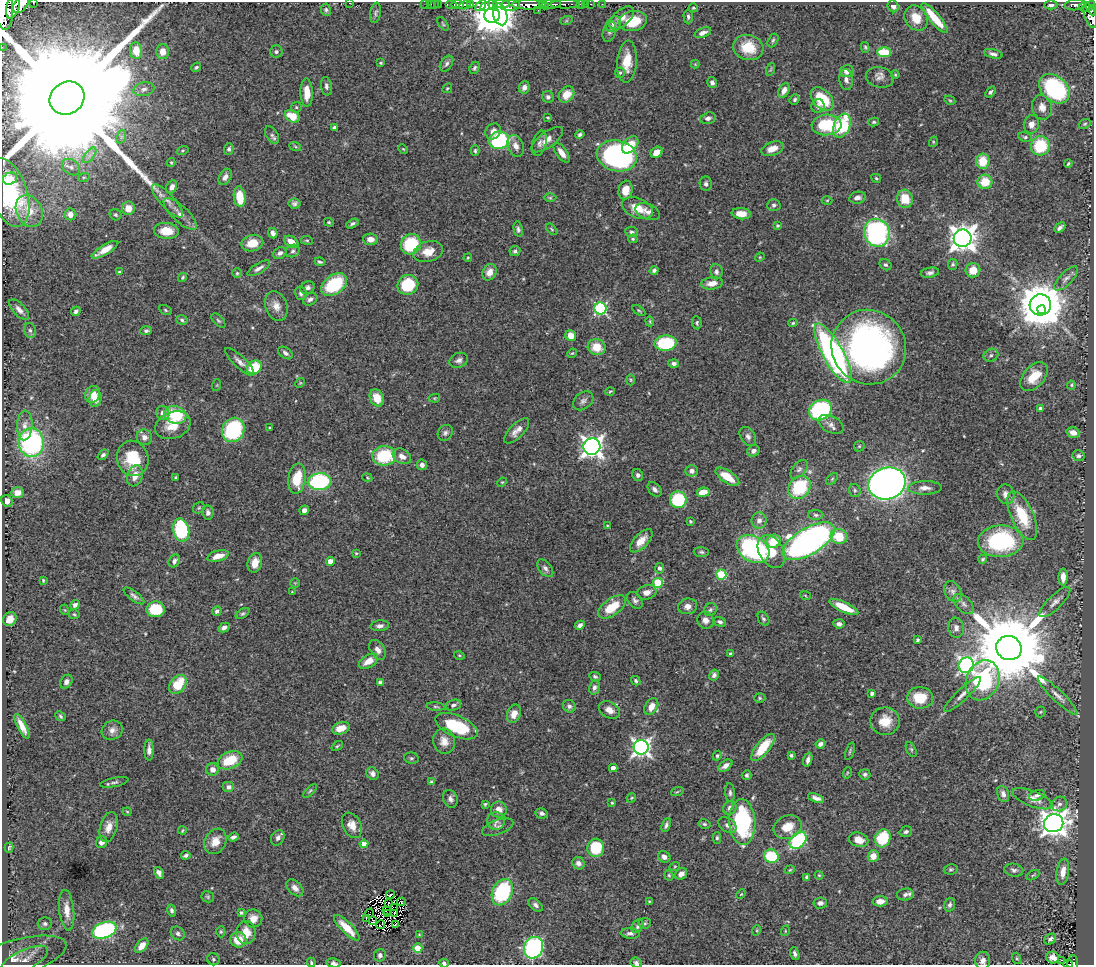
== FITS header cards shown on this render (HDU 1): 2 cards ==
NAXIS1  =                 1092
NAXIS2  =                  963

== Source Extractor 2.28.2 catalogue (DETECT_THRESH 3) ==
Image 1092 x 963 px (HDU 1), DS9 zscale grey, 1 PNG px = 1 image px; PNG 1096 x 967 px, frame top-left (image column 1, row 963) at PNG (2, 2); each listed source drawn as its Kron ellipse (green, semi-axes under 4 px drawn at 4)
Background 0.726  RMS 0.02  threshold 0.0605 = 3 sigma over >= 5 px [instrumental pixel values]
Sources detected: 515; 2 with non-positive FLUX_AUTO (blend fragments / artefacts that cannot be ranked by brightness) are neither listed nor drawn; of the other 513, the 500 brightest by FLUX_AUTO listed and drawn (13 fainter detections omitted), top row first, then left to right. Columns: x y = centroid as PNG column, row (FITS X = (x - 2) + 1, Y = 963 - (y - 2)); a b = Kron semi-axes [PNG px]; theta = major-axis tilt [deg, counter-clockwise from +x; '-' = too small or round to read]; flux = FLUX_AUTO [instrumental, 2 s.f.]
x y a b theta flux
34 2 3 2 - 16
349 3 2 2 - 99
21 4 10 6 53 770
425 4 2 2 - 8.6
431 4 2 2 - 5.9
435 4 3 2 - 8.2
438 4 3 2 - 2.7
451 4 6 3 0 120
470 4 4 3 - 91
501 4 8 3 0 270
551 4 10 3 3 170
565 4 14 3 0 130
580 4 3 2 - 22
585 4 2 2 - 3
591 4 3 2 - 9.2
602 4 2 2 - 5.1
457 5 6 3 0 170
465 5 6 3 25 100
481 5 6 4 41 170
493 5 6 3 -53 190
511 5 9 6 10 270
529 5 17 4 1 410
544 5 5 4 - 100
1051 5 6 4 -1 5.7
1075 5 10 5 6 170
13 6 13 6 75 770
485 6 5 4 - 120
893 6 6 5 - 5.1
1090 6 5 4 - 330
1085 7 5 5 - 270
693 8 4 3 - 1.6
4 9 20 9 -87 1700
326 10 6 5 - 2.6
538 10 2 2 - 5.6
1093 10 5 2 - 110
376 13 10 5 80 3.5
500 14 11 7 -74 720
492 15 8 7 - 3500
1090 15 13 5 -72 450
688 17 7 4 -88 3
622 18 15 8 41 12
916 18 13 11 -54 21
935 18 19 5 -50 39
566 21 6 4 18 2
633 21 14 10 9 44
443 24 8 3 -55 1.8
614 24 8 7 - 5.9
609 32 11 6 74 4
703 33 9 4 19 6.2
773 40 7 4 62 2.2
2 47 2 2 - 3.3
748 47 15 12 -14 34
865 47 5 4 - 1.9
136 51 8 6 -85 23
163 52 7 6 - 12
276 52 6 6 - 3.4
884 52 7 5 -3 46
993 54 9 4 -15 4.9
627 61 21 10 85 28
381 63 3 3 - 1.5
446 64 9 5 57 3.9
695 64 4 4 - 1.2
196 67 5 4 - 2.2
474 68 6 4 66 2.5
771 69 7 4 71 2.2
847 71 7 6 - 8.9
620 73 5 5 - 2.5
895 75 4 3 - 1.5
880 77 14 10 -12 8.3
846 80 10 6 -84 6.2
712 82 5 5 - 4.9
326 86 9 5 -80 4.6
524 87 6 5 - 6.3
447 88 5 4 - 1.7
144 89 10 6 12 6.3
1054 89 17 12 -41 170
784 90 7 5 62 9.6
990 92 6 4 50 2.9
307 93 14 6 -89 18
566 95 9 7 49 19
548 97 6 5 - 4.7
67 98 18 16 35 160000
822 99 14 9 -46 55
795 100 5 4 - 2.9
950 100 5 4 - 1.5
818 106 7 6 - 5.2
296 107 5 5 - 2
1042 107 12 10 -77 11
292 116 8 5 -28 27
548 118 3 2 - 1.3
708 118 8 5 15 4.3
874 122 5 4 - 2
1031 124 9 7 79 8.3
1085 124 6 4 22 1.8
826 125 15 10 4 62
842 126 12 8 65 92
334 127 3 3 - 2.2
493 131 8 7 - 8
272 135 10 6 -58 4
580 135 5 4 - 3
121 137 7 4 71 3.3
1025 137 7 4 -9 2.3
499 140 10 8 7 130
547 140 19 7 36 11
933 142 5 3 - 1.4
539 143 13 7 75 5.8
630 145 10 6 49 31
295 146 6 4 -20 2
516 146 11 8 -68 9.4
1040 146 10 9 - 57
229 149 5 4 - 3.2
403 149 5 3 - 1.3
772 149 11 6 20 13
183 150 6 3 19 1.5
475 151 5 4 - 1.9
657 152 6 5 - 15
562 153 11 5 -55 11
90 155 9 4 52 5.4
617 156 20 15 -14 310
983 161 7 6 - 29
171 162 4 4 - 1.3
1068 164 4 3 - 1.8
71 167 10 7 -36 6.1
84 177 6 3 18 1.8
225 177 9 5 61 5.8
876 178 5 3 - 1.6
10 179 7 6 - 7.3
985 182 7 7 - 26
706 184 7 6 - 4.1
172 187 7 5 61 6.8
626 190 9 7 78 18
9 192 36 18 -71 98
240 197 10 6 -83 32
550 198 6 4 0 1.8
857 198 8 6 10 5.8
905 199 9 8 - 26
827 200 5 3 - 1.2
167 201 21 7 -47 10
294 203 6 5 - 3.5
774 205 7 6 - 3.3
128 208 7 6 - 15
637 208 16 10 -23 22
29 211 16 12 -64 22
648 212 13 7 -21 7.1
70 214 6 6 - 8.6
180 214 21 8 -43 12
741 214 10 5 -6 14
116 215 6 5 - 2.3
329 222 5 4 - 1.8
352 224 6 4 28 3
778 226 4 4 - 2.2
1060 228 6 3 42 3.9
518 229 8 4 -78 3.5
552 229 7 4 -46 1.7
166 231 12 8 -6 26
632 232 6 5 - 3.3
273 233 5 4 - 5.4
877 233 14 12 -67 250
963 238 9 8 - 1500
370 239 7 5 -2 9.7
633 239 5 3 - 1.8
307 240 6 3 -8 1.6
291 242 8 5 -35 16
252 243 11 8 11 18
411 244 10 10 - 90
105 250 15 5 31 16
293 251 7 6 - 3.4
515 251 5 5 - 3.3
428 252 15 10 18 18
280 253 7 5 30 4.2
760 257 5 4 - 1.3
468 258 4 3 - 1.4
320 262 5 3 - 2.6
953 264 5 4 - 2.6
886 265 6 5 - 2.8
259 268 13 5 31 6
654 270 5 4 - 3.2
973 270 7 7 - 20
119 272 4 4 - 1.6
489 272 8 7 - 11
716 272 8 6 -85 4.1
237 273 5 4 - 2
930 273 9 5 10 4.1
183 277 5 4 - 1.9
1066 278 15 6 46 7
712 283 11 6 8 12
334 285 14 9 35 86
408 285 10 9 - 51
307 288 7 6 - 5.4
301 293 7 5 -77 4
310 299 7 5 33 4.9
1040 305 11 10 - 5200
276 306 15 11 -70 13
600 309 6 6 - 210
19 310 13 6 -48 7.6
166 310 7 4 -29 2
639 310 7 4 -34 2
1042 310 4 4 - 900
76 311 5 4 - 3.6
182 320 6 4 -19 2.5
218 321 9 4 -48 2.5
650 321 5 4 - 1.7
697 323 6 4 -85 2.3
793 323 5 4 - 1.8
30 330 7 6 - 3.7
146 331 6 4 3 3.2
571 336 5 5 - 15
665 343 11 8 4 100
597 347 9 8 - 25
869 347 38 36 -45 540
285 353 8 5 -36 4.3
572 353 5 4 - 1.5
833 353 33 10 -61 400
991 355 8 6 26 4.2
459 360 9 7 25 5.6
240 362 19 6 -43 7.2
674 364 5 4 - 4.5
254 367 8 6 35 47
1034 377 17 10 47 25
631 380 5 3 - 1.4
300 383 5 4 - 1.2
217 385 6 4 71 1.5
1071 385 4 4 - 1.4
610 391 4 3 - 1.3
93 394 8 7 - 17
377 398 9 6 -62 20
435 398 5 4 - 1.6
95 399 9 6 82 12
583 401 11 8 38 5.5
1040 408 3 3 - 3.6
820 410 12 9 32 200
163 413 7 6 - 7
175 415 11 8 -17 60
831 424 13 8 -26 7.6
25 425 15 8 87 10
173 425 18 13 21 25
270 428 3 3 - 1.8
233 430 12 11 - 110
517 431 16 7 45 9.1
445 433 8 7 - 4.3
1073 433 6 5 - 7.5
748 436 10 7 -57 5.6
144 437 8 7 - 7.8
31 442 14 12 -86 240
859 446 6 5 - 1.9
592 447 8 8 - 810
753 451 6 5 - 5.7
103 455 6 4 41 3.3
384 456 12 9 10 71
402 456 10 7 -30 9.4
1078 456 6 5 - 3.4
133 458 18 15 -71 51
422 465 5 5 - 6.3
799 469 11 6 48 5
692 471 6 5 - 5.9
638 475 6 5 - 3.5
135 476 11 7 71 13
175 477 3 2 - 1.3
727 477 13 6 -34 25
367 478 5 4 - 1.5
297 479 15 8 82 37
832 479 7 4 46 2.4
320 482 12 8 4 150
502 482 5 4 - 1.4
887 483 19 15 18 1100
799 487 12 10 48 84
925 488 17 6 1 9.6
655 489 8 5 -47 4.8
855 490 6 6 - 3
703 492 6 4 11 17
18 493 6 5 - 10
1006 494 10 8 -71 7.8
678 500 8 8 - 81
7 501 6 5 - 9.6
199 508 6 5 - 1.9
304 510 5 4 - 5.6
208 513 7 5 -81 5.7
816 515 7 5 -2 2.9
1022 516 26 11 -65 53
759 520 8 7 - 6.9
690 521 3 3 - 1.6
607 526 3 3 - 1.1
181 530 11 8 -79 140
839 537 8 7 - 37
641 541 15 7 46 15
774 541 7 6 - 39
809 541 29 13 31 820
1001 541 23 16 3 160
753 549 17 12 -30 210
771 551 17 12 -59 33
701 552 7 5 -2 2.7
356 553 4 4 - 1.4
218 556 11 5 15 14
983 559 4 3 - 1.9
174 561 7 5 55 4.9
330 561 4 4 - 14
255 563 10 7 74 14
545 568 10 6 -51 5
659 568 5 4 - 3.6
721 575 5 5 - 79
1063 577 8 4 88 9.6
43 580 4 3 - 1.6
295 583 4 4 - 1.2
658 583 5 5 - 76
292 592 3 3 - 1.2
647 592 10 7 15 9.5
953 592 11 8 -65 6.7
805 595 5 3 - 1.3
134 596 12 5 -37 4.6
635 600 9 6 -50 4.6
1055 602 20 7 44 8.9
964 604 12 7 -44 5.9
75 605 5 4 - 4.7
688 606 9 8 - 8.9
612 607 16 8 37 35
844 607 16 5 -25 33
156 609 9 8 - 56
65 610 5 3 - 1.2
710 610 7 6 - 3.5
217 611 5 4 - 3.8
74 614 5 5 - 1.9
243 614 7 4 33 2.5
10 619 7 6 - 10
763 619 8 5 -60 3.1
705 620 9 8 - 7.8
720 622 6 4 -14 3.9
839 624 5 4 - 4.9
580 625 5 4 - 4.7
380 626 9 5 7 5.2
224 628 6 4 29 4.5
956 628 10 8 -81 6.7
917 640 4 3 - 2.7
1009 648 13 12 - 23000
378 650 11 7 -56 7.8
730 654 4 3 - 2.7
459 655 5 3 - 1.5
368 661 10 6 31 17
966 665 8 7 - 380
714 675 5 4 - 3.8
595 676 6 4 -23 2.3
983 680 20 16 68 220
636 681 5 4 - 2.3
66 682 7 5 52 5.7
380 682 4 3 - 3.4
178 684 11 7 51 42
594 687 7 5 76 4.6
872 693 4 3 - 4.2
962 694 25 5 43 11
1058 696 27 5 -44 10
760 698 5 4 - 2.1
920 698 13 11 -3 37
453 705 8 5 18 3.7
569 706 7 6 - 4.5
436 707 9 3 -5 2.2
651 707 9 6 61 14
609 710 11 8 -29 12
1040 712 5 5 - 1.9
514 714 9 6 68 12
61 716 5 4 - 2.3
885 721 14 14 - 24
22 726 14 4 -63 12
456 726 22 10 -23 73
341 728 9 6 18 19
112 730 11 9 26 8
444 741 13 10 -75 12
820 744 5 4 - 5.1
337 746 6 3 36 1.6
641 747 7 7 - 530
763 747 17 6 50 45
911 749 8 4 -63 2.2
149 750 10 4 90 6.6
850 751 9 3 71 1.9
791 755 4 3 - 2.6
717 756 5 4 - 2.1
411 758 7 5 -12 2.4
230 760 13 8 23 42
808 760 7 4 74 5
725 766 8 5 36 6.1
613 768 4 4 - 11
213 769 6 6 - 9.2
847 773 6 3 72 1.4
372 774 7 5 -48 5.3
865 774 5 5 - 2.8
747 775 5 5 - 3
114 782 14 4 12 4.2
431 782 4 3 - 2.3
229 787 6 5 - 5.3
310 791 9 4 45 2.4
677 792 6 4 19 1.7
730 793 9 5 -87 3.7
1003 794 8 5 -70 7
1037 795 8 5 16 4
631 798 5 4 - 1.5
816 798 8 4 -18 6.1
450 799 9 7 -67 5.6
1032 799 21 7 -22 14
612 803 3 3 - 1.5
485 804 4 3 - 1.9
1059 804 8 7 - 4.8
730 808 7 6 - 5.9
499 810 8 8 - 9.8
127 812 4 4 - 1.4
542 813 6 5 - 3.8
496 821 9 9 - 6
742 822 23 13 -87 170
1054 823 10 9 - 1300
704 824 6 4 -15 2.5
352 825 13 9 -63 13
666 825 7 4 68 3.2
727 825 10 6 -34 6.1
109 827 15 8 76 13
498 827 16 7 20 6.9
787 827 14 11 23 24
182 831 4 2 - 1.3
906 832 6 5 - 3.5
233 837 5 4 - 3.7
278 838 8 6 58 4.8
717 838 6 4 89 2.4
883 838 9 7 70 56
798 840 10 7 45 130
859 840 10 7 -16 12
215 841 13 10 60 17
102 842 6 5 - 7.4
364 844 4 4 - 13
9 848 5 3 - 2.1
596 848 9 8 - 60
186 855 5 3 - 3.2
771 856 7 6 - 74
873 856 6 5 - 13
664 857 6 5 - 6.6
578 863 6 6 - 5.9
675 866 5 3 - 1.3
951 869 7 5 10 2.3
790 870 5 3 - 1.7
1014 870 9 6 -9 4.2
1063 872 13 6 82 13
159 873 6 4 -60 4.8
681 874 6 5 - 8.5
669 875 5 4 - 1.8
819 875 4 3 - 1.3
1033 875 7 3 32 1.6
807 877 4 3 - 3.1
295 888 10 6 -44 7.6
502 892 14 9 64 130
741 894 5 3 - 1.3
905 894 8 6 10 4.7
390 895 4 2 - 1.6
208 897 6 5 - 2.3
649 901 4 3 - 1.7
880 901 7 5 2 10
401 902 4 2 - 1.4
820 903 7 5 6 5.1
389 904 4 2 - 1.2
535 905 8 5 -41 4.3
950 905 7 5 75 3.4
395 907 4 2 - 1.4
67 910 20 7 -84 15
172 910 6 4 -77 3.1
387 910 3 2 - 1.8
241 913 4 4 - 2.2
369 913 4 2 - 1.2
388 913 3 2 - 1.6
395 914 3 2 - 1.5
253 918 9 9 - 10
366 918 3 2 - 2.5
373 921 4 2 - 2.4
645 923 6 5 - 2.4
45 924 7 6 - 4
381 925 4 2 - 2.7
395 925 2 2 - 3
638 926 7 5 59 3.6
347 928 17 5 -45 23
104 930 12 8 20 190
757 930 5 3 - 1.3
785 931 5 3 - 1.1
221 932 5 4 - 1.8
246 932 11 9 -90 19
178 933 7 6 - 3.6
630 933 9 5 -4 4
419 935 4 4 - 1.2
1050 939 6 5 - 4.2
238 940 8 7 - 24
142 946 8 5 50 13
418 948 4 4 - 37
534 948 11 9 66 230
795 954 6 4 -69 4.3
380 955 6 5 - 4.3
1053 957 6 6 - 9
1017 958 6 4 -70 1.7
13 959 55 18 16 34
213 959 6 6 - 2.5
24 960 26 10 26 16
1062 960 4 3 - 9.5
983 961 9 7 89 6.6
311 962 5 3 - 2.1
334 963 7 4 -10 3.7
444 963 5 4 - 3.4
636 963 6 4 -23 3.3
1068 964 5 2 - 39
1073 964 8 5 -88 91
At the frame edge (FLAGS 8, measured only in part): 13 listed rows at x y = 34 2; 349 3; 21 4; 4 9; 1093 10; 2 47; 983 961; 311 962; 334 963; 444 963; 636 963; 1068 964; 1073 964
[13 fainter detections neither listed nor drawn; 2 non-positive-flux detections neither listed nor drawn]